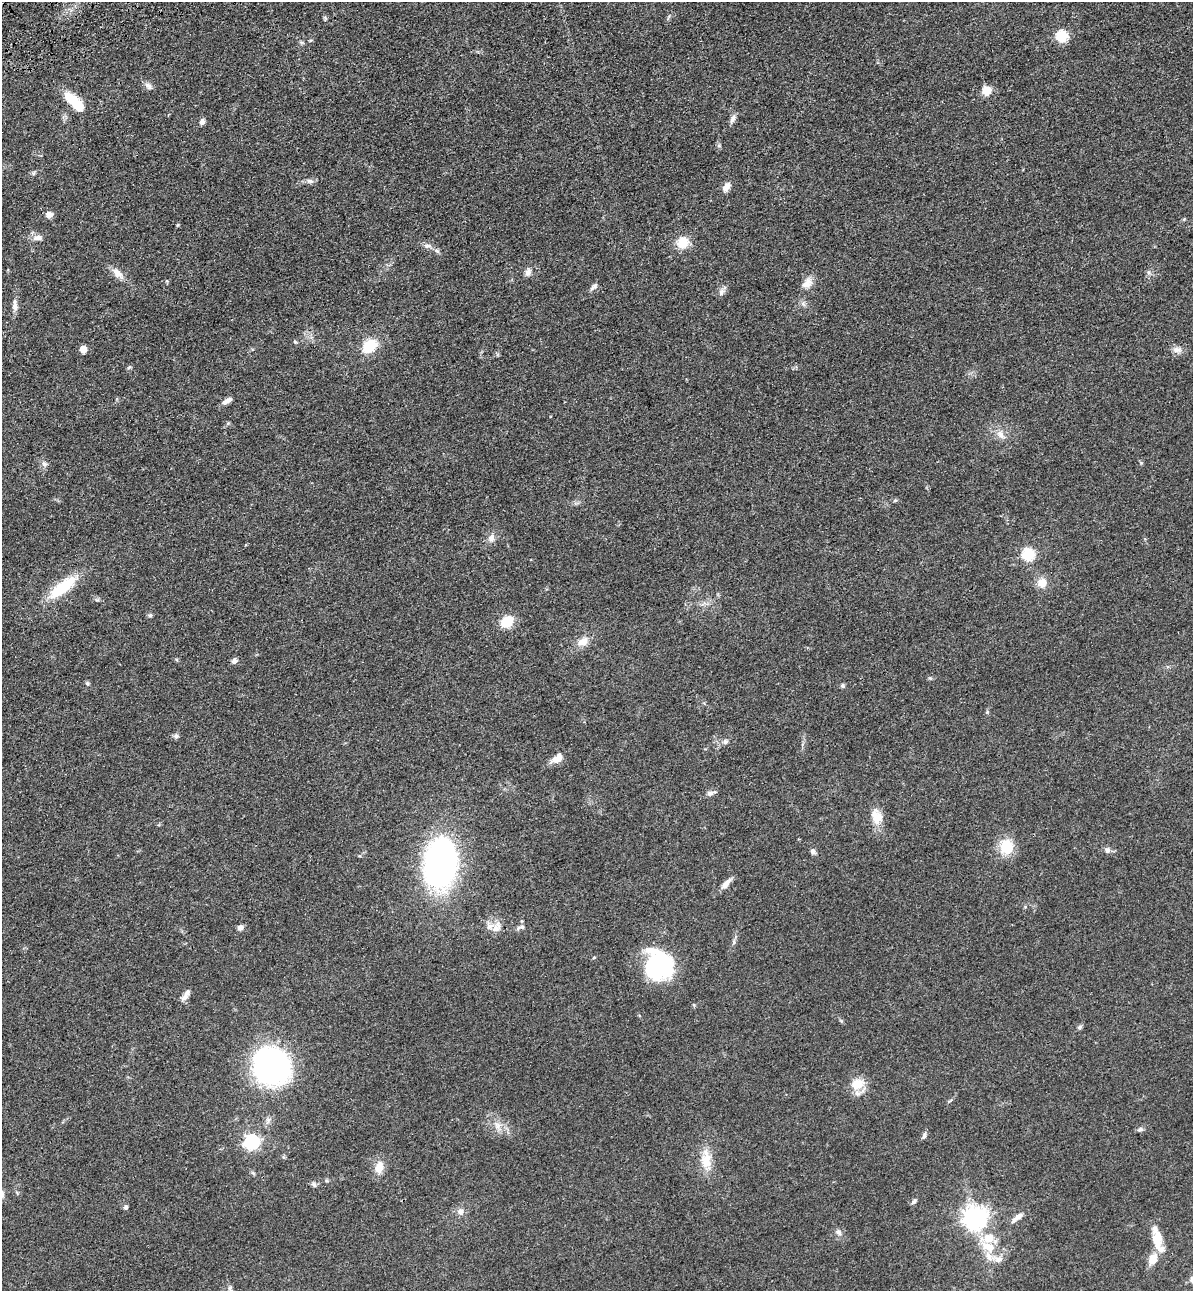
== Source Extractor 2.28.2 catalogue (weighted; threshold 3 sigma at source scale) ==
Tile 11 of 4 x 4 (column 3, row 3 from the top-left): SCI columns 2690-3880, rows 1406-2694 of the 5261 x 5389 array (HDU 1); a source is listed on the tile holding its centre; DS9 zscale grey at full resolution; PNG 1195 x 1293 px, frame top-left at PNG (2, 2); no overlay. Shown black and unused: <1% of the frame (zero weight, under 3 of 4 exposures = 6% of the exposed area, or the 3 px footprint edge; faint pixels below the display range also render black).
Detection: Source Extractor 2.28.2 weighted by HDU 2 'WHT'; one run over the whole footprint, this tile lists its part. Background 0.0538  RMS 0.0057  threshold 0.0259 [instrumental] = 3 sigma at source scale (4.5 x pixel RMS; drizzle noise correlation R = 1.50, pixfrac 1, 0.05/0.05 arcsec/px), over >= 5 px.
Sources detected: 82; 1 inside a brighter object's white glare — not listed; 6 inside a brighter listed object's ellipse — not listed separately; the other 75 listed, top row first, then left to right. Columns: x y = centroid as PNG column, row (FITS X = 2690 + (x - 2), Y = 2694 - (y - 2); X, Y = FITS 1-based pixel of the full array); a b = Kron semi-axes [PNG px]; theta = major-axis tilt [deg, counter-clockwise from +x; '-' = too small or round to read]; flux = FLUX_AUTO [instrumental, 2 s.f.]
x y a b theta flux
1062 36 6 6 - 48
148 86 11 7 -49 2.3
986 91 5 5 - 22
71 99 19 11 -41 14
733 119 11 6 68 2.3
202 122 7 5 63 2.3
719 146 6 4 -19 0.8
310 181 10 6 -10 1.9
726 187 12 7 55 3.6
49 215 8 7 - 2.8
38 238 12 7 5 3
683 243 14 12 29 9.3
428 246 11 6 8 2
437 251 9 4 -36 1.4
528 272 10 7 66 2.5
117 273 15 8 -45 4.9
807 283 16 10 51 4.9
593 287 11 5 48 1.7
721 292 11 7 66 2.3
15 307 12 7 90 2.8
295 342 5 4 - 0.68
369 346 15 11 41 16
83 349 5 5 - 8.4
1177 350 14 7 -8 3.1
227 401 13 6 31 2.9
1000 434 13 8 -58 3.9
44 464 7 6 - 1.6
895 500 6 4 3 0.78
491 538 11 8 80 3.1
1028 554 6 6 - 58
1042 583 12 11 - 5.9
62 587 35 12 37 23
97 600 7 4 -17 0.91
150 615 6 5 - 0.92
507 622 15 12 40 9.9
583 641 14 9 30 5.5
234 661 8 7 - 1.9
87 683 6 4 -45 0.81
842 686 5 5 - 1
176 736 7 6 - 1.6
725 742 8 6 57 1.5
555 759 11 8 16 5.3
710 793 9 7 8 2
877 817 20 13 -72 8.7
1006 847 16 14 -83 15
1107 850 8 7 - 2.1
813 851 7 6 - 1.7
440 863 49 30 82 170
726 884 16 7 49 3.7
240 927 7 6 - 2.4
496 927 18 10 56 5.1
521 927 12 5 17 1.8
594 957 5 3 - 0.56
658 965 30 29 - 60
187 993 12 7 64 2.5
1080 1027 6 5 - 1.3
271 1066 24 21 -72 250
857 1084 18 14 27 10
497 1126 11 7 -66 3.5
1140 1129 9 5 10 1.3
924 1135 9 5 70 1.5
252 1142 7 6 - 130
706 1160 28 14 -88 11
379 1167 15 10 75 6.7
314 1185 8 5 -62 1.3
2 1194 10 6 -75 2
914 1201 8 5 41 1.4
126 1207 6 5 - 1.2
460 1211 9 8 - 2.7
975 1218 8 8 - 470
1017 1218 19 6 39 3.5
839 1232 10 6 -54 2
988 1238 12 10 19 8.9
1157 1240 26 12 -85 12
989 1256 17 8 -53 5.3
Isophote crosses this tile's border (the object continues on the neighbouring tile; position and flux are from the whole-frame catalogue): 1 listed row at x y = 2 1194
Unlisted compact peaks at least as high as the median listed source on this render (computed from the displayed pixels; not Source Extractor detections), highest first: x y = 987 712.